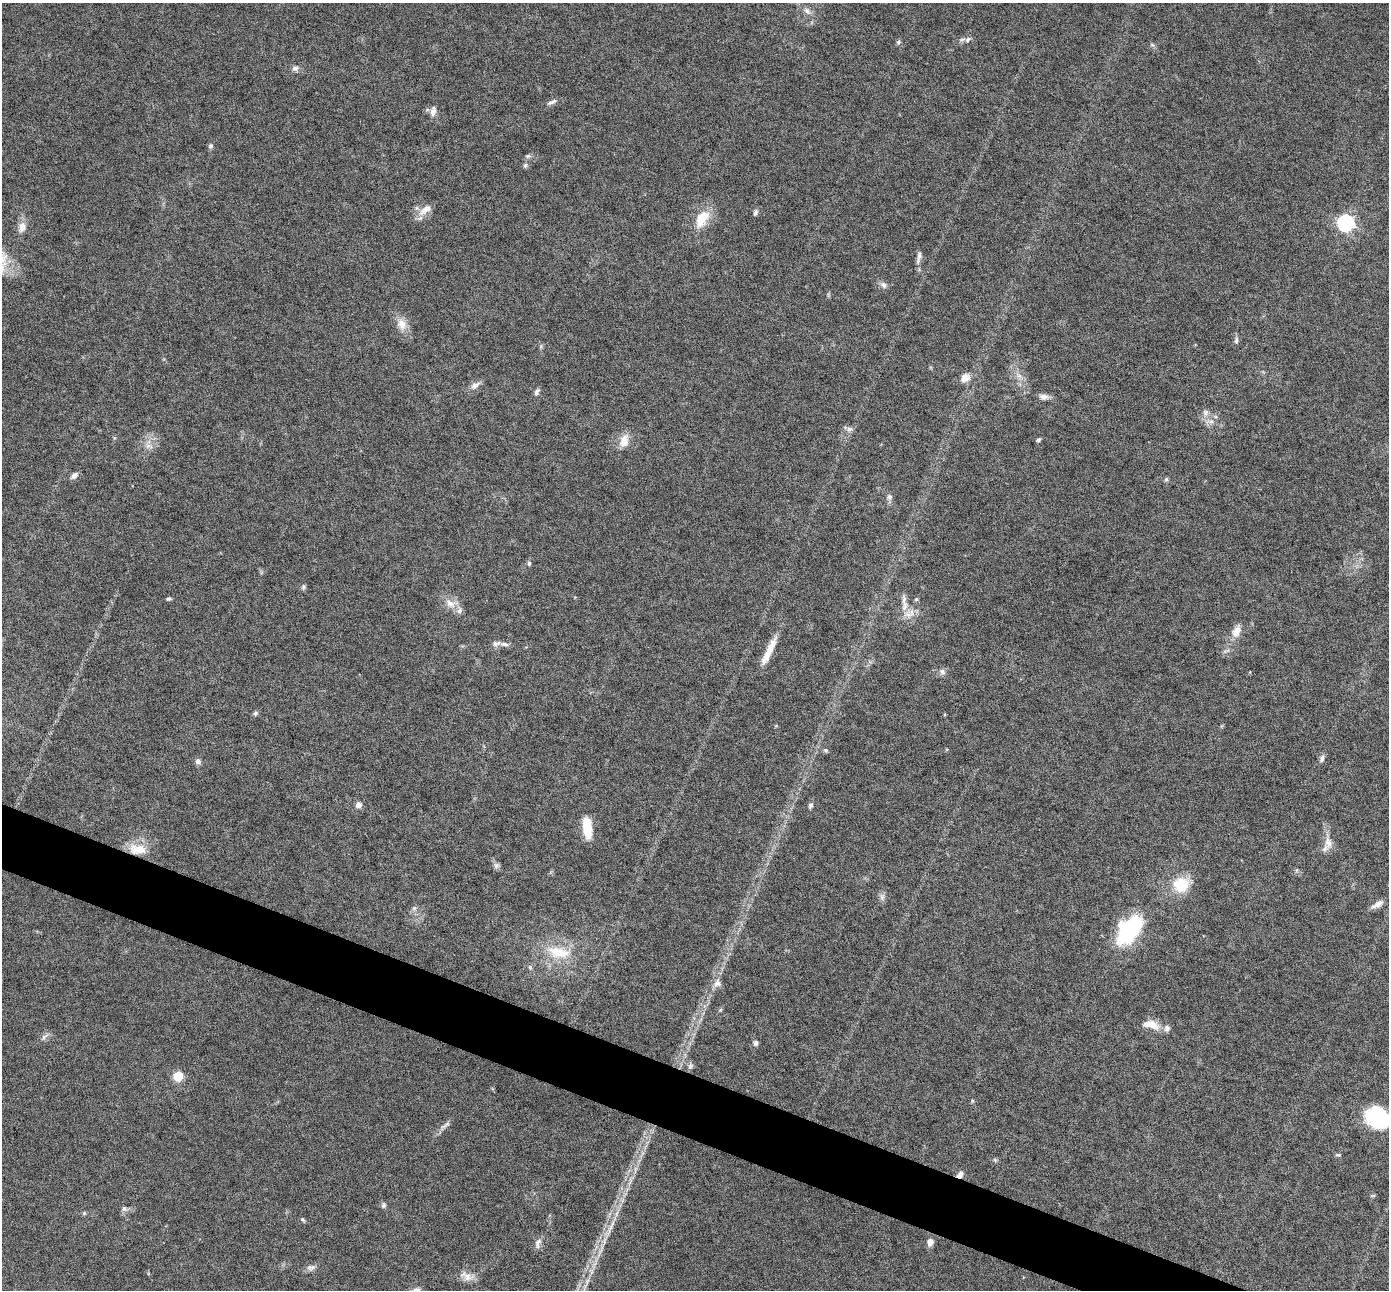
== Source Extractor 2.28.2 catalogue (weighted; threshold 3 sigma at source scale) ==
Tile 6 of 4 x 4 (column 2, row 2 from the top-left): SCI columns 1389-2775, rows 2848-4135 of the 5548 x 5559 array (HDU 1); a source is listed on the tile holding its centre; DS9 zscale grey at full resolution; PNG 1391 x 1292 px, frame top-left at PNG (2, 3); no overlay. Shown black and unused: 4% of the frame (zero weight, under 4 of 8 exposures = <1% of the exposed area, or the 3 px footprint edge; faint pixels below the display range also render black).
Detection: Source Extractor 2.28.2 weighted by HDU 2 'WHT'; one run over the whole footprint, this tile lists its part. Background 0.0825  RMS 0.0066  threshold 0.027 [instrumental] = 3 sigma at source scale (4.09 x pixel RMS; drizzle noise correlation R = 1.36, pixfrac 0.8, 0.05/0.05 arcsec/px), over >= 5 px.
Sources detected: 78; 5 inside a brighter listed object's ellipse — not listed separately; the other 73 listed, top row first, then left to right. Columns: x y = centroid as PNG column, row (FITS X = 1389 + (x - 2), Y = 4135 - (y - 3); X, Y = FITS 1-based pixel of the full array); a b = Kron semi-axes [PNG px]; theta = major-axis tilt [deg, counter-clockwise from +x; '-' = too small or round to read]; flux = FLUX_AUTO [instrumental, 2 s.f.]
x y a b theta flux
807 11 10 6 -59 2.4
968 40 9 5 53 1.5
898 42 6 5 - 1.1
1152 45 6 5 - 1
295 68 9 6 13 1.8
552 102 14 4 22 1.9
433 111 13 7 77 2.9
211 146 5 5 - 1.4
528 156 7 5 19 1.3
525 165 6 5 - 1.1
425 210 21 9 36 5.8
755 212 8 5 58 1.5
702 219 25 14 59 13
1346 223 7 7 - 170
22 227 13 8 77 4.5
919 257 19 5 80 2.6
884 285 9 7 -49 2
402 324 15 10 -77 6.3
1236 340 8 5 82 1.4
965 378 12 10 49 4.4
475 385 12 8 28 3.2
537 392 9 5 64 1.7
1044 397 12 7 -10 2.8
1206 412 9 6 48 2
1211 422 7 4 1 1.6
849 429 8 6 2 1.9
1038 440 6 4 30 1
624 441 16 11 74 6.5
148 446 7 4 19 1.7
74 475 10 6 45 2.4
1166 479 6 5 - 0.91
889 497 8 7 - 1.7
529 563 6 5 - 1.1
303 587 6 5 - 1.1
169 599 6 4 10 1.1
916 599 6 5 - 0.8
450 603 14 8 -31 5.5
904 606 14 8 82 4.6
1236 631 15 9 63 5.9
496 643 12 6 18 2.2
771 647 30 9 63 9
942 672 8 7 - 2
255 713 6 5 - 1.2
826 750 6 4 -30 0.92
1322 759 10 6 70 2
198 761 7 6 - 2.1
358 805 8 7 - 2.5
811 805 7 5 67 1.6
587 827 19 8 -84 18
1328 843 16 10 -74 5.4
138 849 25 13 -5 12
496 865 8 6 -69 1.7
1181 885 21 19 1 16
1377 904 18 6 30 3.4
1130 929 26 15 51 71
559 952 33 15 -11 18
717 983 14 9 66 3.8
1150 1024 24 11 -14 7.3
44 1037 7 4 89 1.3
756 1043 7 6 - 1.5
690 1066 7 6 - 1.5
178 1076 11 11 - 7
1378 1118 24 18 -26 42
446 1124 14 4 33 1.9
960 1174 9 6 55 2.8
383 1205 8 5 65 1.3
124 1208 8 5 -62 1.5
84 1213 5 4 - 0.78
302 1219 7 4 -44 0.9
930 1242 9 6 82 3.2
538 1243 15 6 82 2.6
312 1267 9 5 34 1.9
467 1276 16 9 -42 4.8
Overlapping masked pixels (flux is a lower limit): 2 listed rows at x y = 138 849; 960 1174
Isophote crosses this tile's border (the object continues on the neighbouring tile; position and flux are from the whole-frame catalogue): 1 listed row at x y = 1378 1118